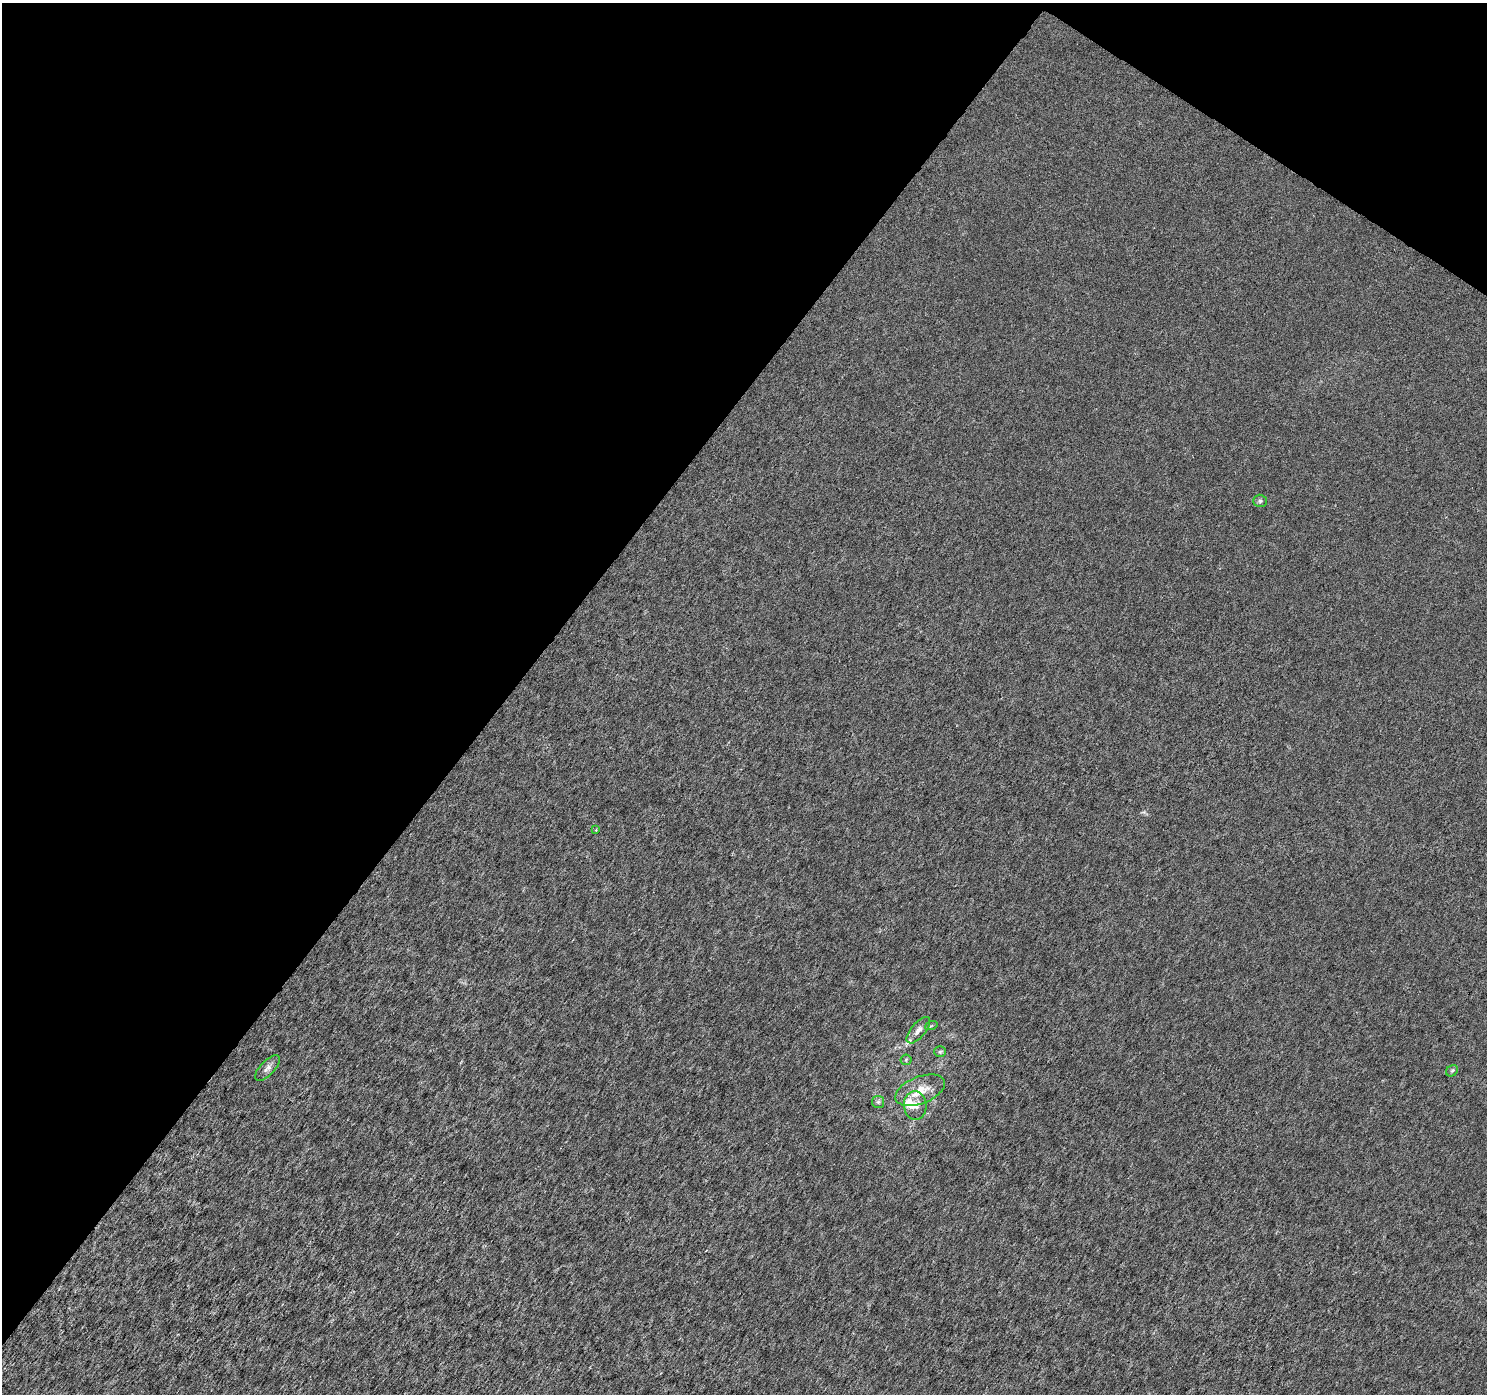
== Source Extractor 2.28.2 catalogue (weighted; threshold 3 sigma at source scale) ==
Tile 2 of 4 x 4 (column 2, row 1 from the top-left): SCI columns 1487-2971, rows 4359-5750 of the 5948 x 5997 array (HDU 1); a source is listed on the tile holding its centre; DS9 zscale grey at full resolution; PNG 1489 x 1396 px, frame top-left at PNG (2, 3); each listed source drawn as its Kron ellipse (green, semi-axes under 4 px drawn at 4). Shown black and unused: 37% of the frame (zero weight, under 3 of 6 exposures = <1% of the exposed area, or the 3 px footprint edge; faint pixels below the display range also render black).
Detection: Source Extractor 2.28.2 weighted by HDU 2 'WHT'; one run over the whole footprint, this tile lists its part. Background -3.44e-05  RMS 0.0017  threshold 0.00692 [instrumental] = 3 sigma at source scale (4.09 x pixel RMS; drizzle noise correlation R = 1.36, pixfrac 0.8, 0.0396/0.0396 arcsec/px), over >= 5 px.
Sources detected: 13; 2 inside a brighter listed object's ellipse — not listed separately; the other 11 listed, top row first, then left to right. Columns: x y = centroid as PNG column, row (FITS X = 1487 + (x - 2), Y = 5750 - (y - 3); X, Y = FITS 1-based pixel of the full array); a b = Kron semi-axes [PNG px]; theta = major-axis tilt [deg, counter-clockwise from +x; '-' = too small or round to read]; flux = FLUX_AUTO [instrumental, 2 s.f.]
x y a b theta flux
1260 501 7 6 - 0.36
596 830 3 3 - 0.14
931 1026 6 3 19 0.19
918 1030 16 7 50 1
940 1052 6 5 - 0.27
906 1060 5 5 - 0.21
267 1068 16 7 46 0.8
1452 1071 6 5 - 0.28
920 1090 26 13 22 3
878 1102 6 6 - 0.33
915 1106 14 11 -86 1.6